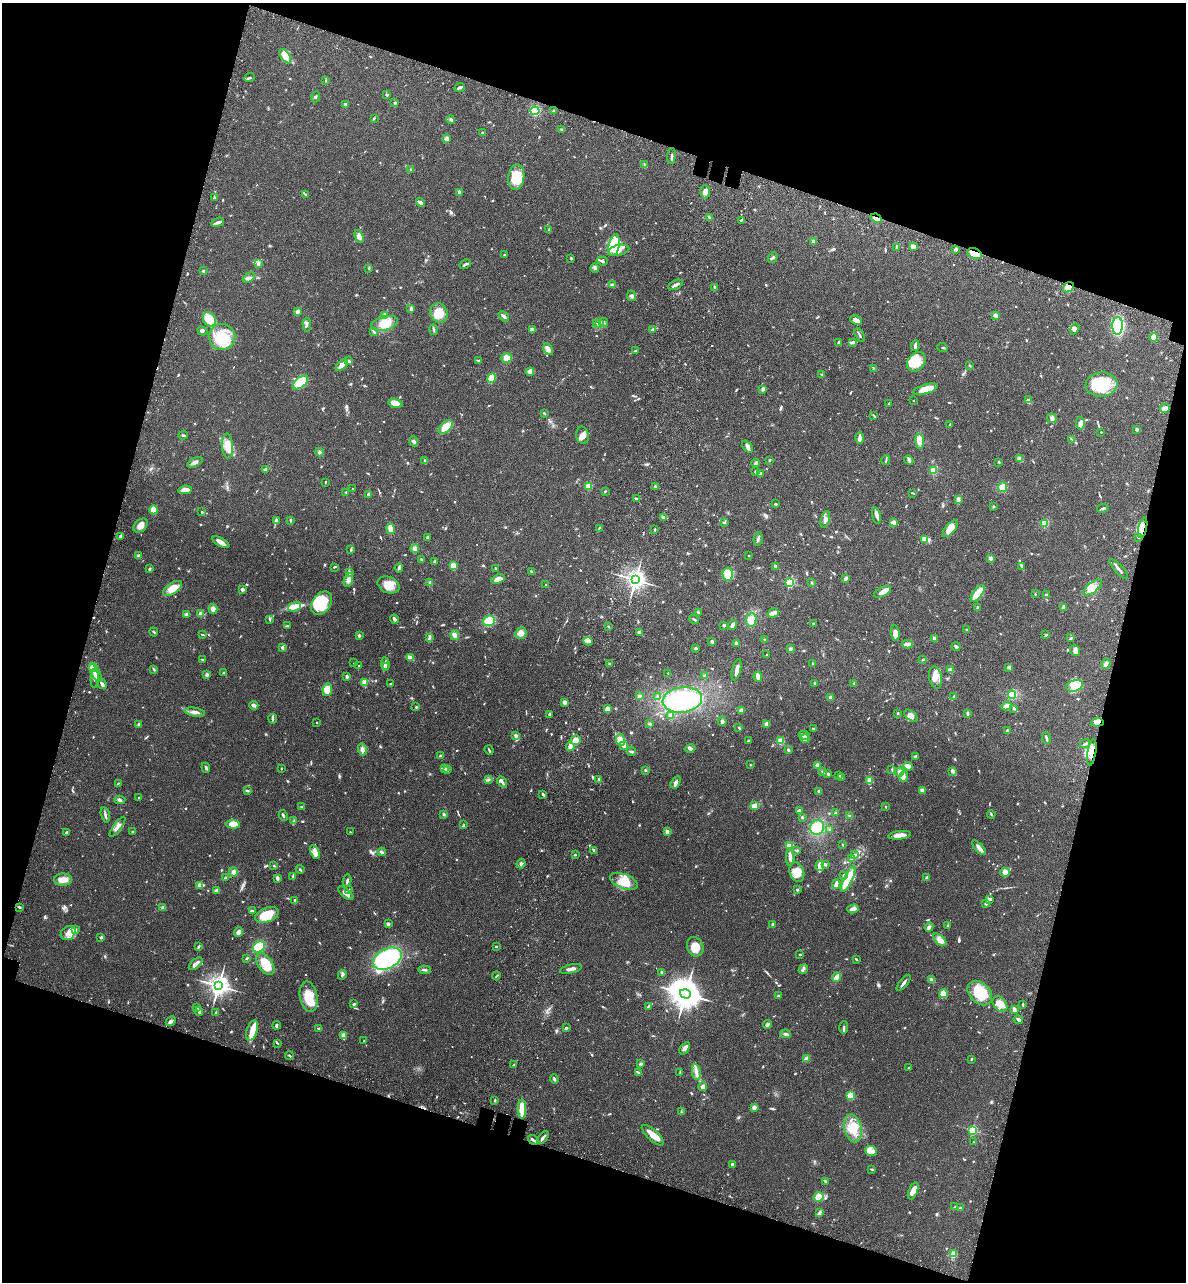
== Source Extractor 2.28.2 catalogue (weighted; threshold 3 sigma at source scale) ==
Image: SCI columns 322-5056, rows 190-5307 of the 5496 x 5492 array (HDU 1 of 3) = the unmasked area's bounding box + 8 px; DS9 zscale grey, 4 x 4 block average (1 PNG px = mean of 4 x 4 image px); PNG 1188 x 1284 px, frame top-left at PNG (2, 3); each listed source drawn as its Kron ellipse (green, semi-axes under 4 px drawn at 4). Shown black and unused: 35% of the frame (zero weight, under 3 of 4 exposures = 13% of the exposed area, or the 3 px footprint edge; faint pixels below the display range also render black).
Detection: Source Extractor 2.28.2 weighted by HDU 2 'WHT'. Background 0.0647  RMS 0.0058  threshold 0.0259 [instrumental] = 3 sigma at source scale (4.5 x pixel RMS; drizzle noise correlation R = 1.50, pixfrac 1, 0.05/0.05 arcsec/px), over >= 5 px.
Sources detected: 1016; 2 too faint to see at this stretch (4 x 4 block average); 7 inside a brighter object's white glare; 3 cosmic-ray / hot-pixel residue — neither listed nor drawn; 21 coinciding with a brighter row at this scale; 64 inside a brighter listed object's ellipse — not listed separately; of the other 919, all 500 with FLUX_AUTO >= 2.73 (the completeness limit of this list) listed and drawn (419 fainter detections not listed), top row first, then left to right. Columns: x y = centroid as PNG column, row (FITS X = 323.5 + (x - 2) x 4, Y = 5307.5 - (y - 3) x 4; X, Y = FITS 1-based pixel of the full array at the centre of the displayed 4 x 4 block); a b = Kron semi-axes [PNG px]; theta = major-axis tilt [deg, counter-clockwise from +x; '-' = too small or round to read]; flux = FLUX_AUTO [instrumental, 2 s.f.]
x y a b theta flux
285 56 8 4 -54 45
250 78 5 2 - 4.6
325 80 3 2 - 2.7
460 87 5 2 - 11
387 95 3 2 - 4.6
316 97 6 2 68 3.6
395 103 3 2 - 4.9
345 104 2 2 - 35
535 111 4 3 - 84
554 111 2 2 - 6.4
374 118 3 2 - 2.9
451 120 4 2 - 3.4
562 129 4 2 - 3.8
482 132 2 2 - 8
446 139 3 3 - 13
671 156 8 2 83 6.2
645 165 4 2 - 4.5
411 169 3 2 - 2.9
516 177 13 8 84 81
459 192 4 2 - 8.9
705 192 6 4 89 18
305 194 3 2 - 3.2
214 198 2 2 - 7.2
420 202 5 3 - 12
709 218 3 2 - 5.1
876 218 5 3 - 21
741 220 3 2 - 4.3
218 222 6 2 19 11
549 229 3 2 - 3.6
359 237 7 4 -69 16
813 241 2 2 - 8.2
614 245 11 5 79 45
913 246 4 3 - 20
897 248 4 2 - 6.1
956 249 4 3 - 4.5
619 250 11 5 12 19
504 254 2 2 - 2.9
975 254 8 5 -25 72
571 258 3 2 - 6.3
773 258 5 2 - 6.1
602 261 5 3 - 6.9
258 263 4 3 - 7.6
465 264 6 2 31 7.9
369 268 3 2 - 2.8
595 268 4 3 - 5.7
203 271 2 2 - 3.7
249 278 7 4 31 14
612 285 3 3 - 6.6
675 285 8 2 27 10
715 287 3 2 - 3.3
1069 287 6 4 40 40
631 296 5 3 - 7.9
411 309 3 2 - 10
297 311 3 2 - 16
439 313 10 8 -65 53
385 315 4 2 - 3.9
504 316 6 2 -41 14
996 316 3 2 - 20
209 319 7 6 - 55
856 320 6 3 -27 26
603 322 4 2 - 4.7
384 323 14 7 15 58
307 324 7 3 -88 6.9
597 324 3 2 - 2.7
600 324 3 2 - 3.5
1118 326 8 5 88 280
1075 329 5 4 - 9.2
433 330 5 2 - 5.4
532 330 3 3 - 22
652 330 2 2 - 8.7
202 331 5 3 - 6.5
374 332 3 2 - 3.6
860 335 7 2 -64 4.7
222 337 13 13 - 110
1154 337 4 3 - 43
853 342 4 3 - 6.6
839 343 4 2 - 7.7
915 346 5 2 - 9.9
943 348 5 2 - 3.2
548 349 6 4 -59 12
636 350 4 2 - 3.2
507 358 5 5 - 23
478 360 3 2 - 3.1
349 361 3 3 - 7.3
916 362 11 8 48 83
342 365 7 3 41 29
970 366 3 2 - 3.7
874 368 3 2 - 2.8
530 372 4 3 - 8
822 375 3 2 - 3.8
492 378 5 3 - 79
301 382 9 5 39 110
1101 384 16 12 6 150
763 389 4 3 - 7.9
925 389 13 4 16 56
913 400 2 2 - 2.9
1028 400 3 2 - 9.9
395 403 7 4 -13 42
889 404 3 2 - 5.8
1165 408 5 4 - 17
544 413 3 2 - 3.6
874 415 4 2 - 3.5
1052 418 5 4 - 8.6
1080 423 6 4 -88 14
950 425 4 2 - 3.1
446 427 8 5 42 55
1137 429 2 2 - 25
1101 432 2 2 - 5.1
183 435 4 2 - 4.4
582 435 9 6 -79 20
860 438 6 2 89 16
1072 439 4 2 - 2.9
414 441 5 3 - 6.6
920 441 7 4 -83 33
228 446 12 5 -87 34
747 446 7 3 -50 8.9
319 452 4 3 - 6.8
1020 459 4 3 - 15
425 460 2 2 - 3.6
769 460 3 2 - 3.2
886 460 5 2 - 4
909 460 5 2 - 6
195 462 8 3 27 15
999 462 2 2 - 3.8
756 463 4 2 - 11
265 469 3 2 - 8.9
933 470 4 3 - 24
755 472 3 2 - 3.3
761 473 3 2 - 11
325 482 3 2 - 2.8
588 486 2 2 - 150
655 486 3 2 - 3.2
1002 487 5 4 - 33
353 489 2 2 - 3.9
185 490 7 3 8 33
605 491 3 2 - 3.2
346 492 2 2 - 3
913 493 4 2 - 3
369 494 2 2 - 9.8
637 499 3 2 - 4.1
958 500 4 2 - 15
775 504 3 2 - 3.8
993 506 2 2 - 5
1103 508 6 2 12 5.7
153 510 4 3 - 38
202 512 2 2 - 3
876 516 8 3 -76 12
664 517 4 3 - 8.1
825 519 8 3 73 13
276 520 3 2 - 8.2
290 520 3 2 - 4.1
724 522 3 2 - 3.8
894 522 3 3 - 13
1045 523 4 4 - 19
141 525 8 5 42 26
599 528 3 2 - 3
1143 528 10 3 78 29
390 529 5 2 - 34
655 529 2 2 - 3.2
950 529 10 5 50 32
121 536 2 2 - 5.1
428 537 3 2 - 3.7
1138 537 3 2 - 4.5
758 539 7 2 77 7.6
924 539 4 3 - 31
221 542 9 3 -29 22
415 548 4 4 - 12
351 550 3 2 - 2.9
749 555 2 2 - 5
138 556 3 2 - 8.5
991 558 3 3 - 10
421 559 2 2 - 3.3
434 562 3 2 - 5.9
453 566 2 2 - 140
775 566 3 2 - 5.9
1021 566 3 2 - 4.2
334 567 3 2 - 3.1
399 568 4 3 - 5.4
149 569 4 2 - 4.2
496 569 3 2 - 2.8
1119 569 12 2 -47 11
531 571 2 2 - 3.4
349 572 3 2 - 3.7
728 574 6 5 - 48
498 579 7 4 19 30
845 579 3 2 - 14
348 580 7 4 71 15
635 580 3 3 - 2600
790 582 2 2 - 360
812 582 3 2 - 2.9
430 583 4 3 - 7.2
389 585 11 8 -22 42
546 585 2 2 - 5
1093 587 11 5 37 35
172 588 10 5 35 46
242 589 2 2 - 12
883 592 9 4 26 21
978 594 10 4 51 73
1035 594 3 2 - 3.1
1046 595 2 2 - 8.6
321 603 13 9 54 130
295 607 6 4 21 31
1064 607 4 3 - 13
977 608 4 2 - 5.9
213 609 5 4 - 15
698 612 2 2 - 3.5
773 613 6 3 18 29
187 614 3 2 - 12
201 614 3 3 - 11
270 619 3 2 - 3.6
394 619 4 2 - 11
694 619 5 2 - 4.6
751 620 7 5 82 35
489 621 6 5 - 61
814 623 3 2 - 3.1
724 625 2 2 - 6.8
732 625 5 3 - 9.9
287 626 3 2 - 4.6
608 626 2 2 - 2.9
966 630 2 2 - 3.3
154 632 4 2 - 3
639 632 3 3 - 8.2
521 633 6 5 - 20
895 633 7 4 -82 16
202 634 3 2 - 3.6
455 635 5 4 - 13
1046 635 3 2 - 3.5
359 636 3 3 - 6.3
429 638 4 3 - 5.1
1071 638 3 2 - 7
934 639 4 2 - 7.9
765 640 3 2 - 5.8
588 641 5 4 - 15
712 642 3 2 - 12
736 643 4 3 - 8.4
907 644 5 3 - 19
282 647 3 2 - 3.8
956 647 4 2 - 8
696 648 3 2 - 4.8
790 649 2 2 - 9.9
1075 650 6 5 - 14
767 654 2 2 - 3.1
410 658 3 2 - 33
202 659 4 2 - 3.1
923 660 3 2 - 3.3
354 663 2 2 - 3.4
385 664 7 3 -83 12
610 664 3 2 - 4.6
812 664 3 2 - 3.5
1106 664 5 3 - 10
359 666 2 2 - 3.9
93 667 5 4 - 33
386 667 2 2 - 31
1009 667 3 3 - 6.7
154 669 4 2 - 4.6
737 670 11 3 76 19
950 670 4 3 - 13
95 673 10 3 -57 18
224 673 3 2 - 3.2
668 673 2 2 - 3.4
207 675 4 3 - 5.9
347 676 2 2 - 17
705 676 3 2 - 9.9
758 677 5 2 - 23
935 678 11 6 -79 30
95 679 9 3 88 11
365 682 2 2 - 130
390 683 2 2 - 2.8
814 683 2 2 - 3.2
854 683 2 2 - 4.6
102 684 5 2 - 11
1075 686 8 5 17 30
327 690 6 5 - 41
1012 695 4 3 - 43
639 696 4 2 - 5.6
657 696 3 2 - 3.7
954 696 2 2 - 5.2
830 697 2 2 - 7.1
682 700 20 12 7 260
565 702 3 3 - 12
254 705 4 2 - 13
1006 706 5 3 - 17
416 707 2 2 - 4.2
1014 708 3 2 - 5.4
607 709 3 3 - 19
741 710 3 3 - 12
195 712 10 3 -11 15
898 713 2 2 - 3.7
967 713 3 2 - 5.8
549 714 3 2 - 5.6
671 716 3 3 - 14
911 716 8 4 -36 23
273 719 5 2 - 4.2
722 721 5 3 - 6
317 722 2 2 - 5.4
1097 722 6 4 7 26
139 724 3 3 - 5.1
650 724 3 3 - 3.9
767 724 3 3 - 14
739 728 3 2 - 2.9
814 729 3 2 - 5.7
1007 730 2 2 - 5.4
804 735 6 2 -27 21
516 736 3 2 - 8.6
1046 738 6 2 -68 8.1
805 739 4 3 - 19
576 740 5 4 - 23
620 740 6 3 -83 23
748 741 3 2 - 3.7
780 741 3 3 - 29
1085 744 5 2 - 5
570 746 4 4 - 12
624 746 3 3 - 13
690 749 5 4 - 7.3
362 750 6 4 -76 14
489 750 5 2 - 5.7
788 750 3 2 - 5.7
631 751 5 3 - 6.1
1092 752 13 4 81 30
440 756 2 2 - 5.3
915 756 3 2 - 4.9
750 765 2 2 - 3
817 765 3 3 - 10
908 766 4 3 - 21
206 768 5 2 - 5.9
281 768 2 2 - 2.9
444 768 3 2 - 3.9
447 769 4 3 - 7.5
892 769 3 2 - 4.3
645 770 2 2 - 4
952 771 3 2 - 15
823 772 4 3 - 6.6
899 772 4 3 - 15
828 774 3 2 - 5.2
839 775 3 2 - 4.7
842 777 2 2 - 3.3
904 777 5 3 - 9
599 779 3 2 - 3.7
488 780 3 2 - 3.8
869 780 4 3 - 23
502 782 6 2 -60 12
676 782 6 4 58 12
118 783 3 2 - 2.9
922 790 3 3 - 10
247 791 4 2 - 5.4
819 791 2 2 - 8.9
543 794 3 2 - 7.2
139 797 2 2 - 3
120 800 5 3 - 6.7
755 806 4 2 - 34
302 807 3 2 - 3.1
885 807 2 2 - 3.4
799 811 3 2 - 10
836 813 2 2 - 9.2
444 814 3 2 - 5.1
991 814 4 2 - 3.9
105 815 8 2 -76 8.2
283 815 5 2 - 5.8
850 816 3 2 - 3.9
802 817 3 2 - 4.8
294 821 3 2 - 4.8
233 824 7 4 -4 51
464 825 3 2 - 3
117 827 12 3 54 16
817 827 7 7 - 78
830 829 3 2 - 3.2
66 832 4 2 - 5.1
132 832 2 2 - 2.8
350 832 2 2 - 2.9
667 832 3 3 - 7.3
900 835 11 3 6 33
842 844 2 2 - 2.8
790 845 4 3 - 17
979 848 9 3 -47 16
594 850 2 2 - 8.1
797 851 3 2 - 3.2
315 852 7 4 -64 33
382 852 4 3 - 8.3
855 854 3 2 - 3.6
575 855 2 2 - 3.1
790 857 8 3 -89 16
851 858 4 2 - 4.4
521 864 5 3 - 5.9
825 864 3 2 - 6
274 866 3 2 - 2.8
820 866 5 2 - 38
300 869 4 2 - 3.2
234 872 4 4 - 11
797 872 10 7 -69 40
1005 872 5 4 - 18
844 875 3 2 - 3.4
293 877 4 2 - 4.1
225 878 3 3 - 3.8
277 878 3 2 - 12
927 878 3 2 - 7.6
848 879 14 3 64 140
63 880 9 6 0 30
347 881 6 3 79 6.1
624 881 14 7 -21 52
836 884 5 2 - 21
200 885 4 3 - 11
217 890 4 2 - 14
348 890 2 2 - 5.1
797 890 3 2 - 3.4
346 893 9 3 -40 21
989 899 3 2 - 13
295 901 3 2 - 12
986 904 4 2 - 4.4
19 907 3 2 - 4.4
162 908 3 3 - 5.1
853 909 6 3 15 19
252 911 3 2 - 3.8
267 915 12 7 21 77
388 924 3 2 - 8.4
773 924 3 2 - 9.5
947 925 2 2 - 9.8
929 927 4 3 - 12
76 929 2 2 - 3.4
238 932 4 4 - 16
68 933 8 6 39 27
101 937 3 2 - 4.3
940 940 8 4 -43 26
198 946 3 2 - 4.7
259 947 6 5 - 83
496 947 2 2 - 9.1
695 947 10 8 -70 41
800 955 3 2 - 3
247 958 3 2 - 4
387 959 15 10 27 400
856 959 3 2 - 3.2
196 964 8 3 41 22
265 964 12 7 -56 68
571 969 11 3 13 15
803 969 5 3 - 7.1
425 970 6 2 -3 3.9
662 972 2 2 - 11
342 975 5 2 - 6.6
496 976 4 2 - 3.1
836 977 5 3 - 21
931 980 4 3 - 13
904 983 9 2 52 10
218 986 3 3 - 2800
980 993 14 10 -45 100
685 994 5 4 - 8500
943 994 4 3 - 64
778 996 3 2 - 3.8
308 997 15 9 -81 81
354 1004 3 2 - 6.8
1000 1004 9 6 -50 30
1023 1005 3 2 - 3.1
648 1006 4 2 - 4
197 1007 2 2 - 3.4
1014 1010 3 2 - 15
199 1011 4 2 - 7.6
216 1012 3 2 - 3.3
1018 1020 5 2 - 9
171 1021 5 3 - 12
767 1024 4 3 - 7
277 1025 4 3 - 4.4
319 1028 3 2 - 5.2
566 1028 2 2 - 5.8
844 1028 6 3 88 6.6
252 1031 10 5 72 30
785 1034 5 2 - 5.8
343 1035 2 2 - 62
364 1041 2 2 - 2.9
277 1043 3 2 - 3.9
685 1048 7 3 54 14
289 1055 4 2 - 4.4
806 1058 4 2 - 13
971 1059 2 2 - 3.1
641 1064 3 2 - 5.9
514 1065 3 2 - 3.2
909 1068 2 2 - 4.1
696 1072 8 4 -82 16
639 1073 3 2 - 2.8
680 1073 3 2 - 3
554 1079 5 2 - 6.2
703 1087 4 4 - 13
850 1096 2 2 - 180
495 1100 3 2 - 3.8
754 1107 2 2 - 63
522 1109 9 4 -89 47
681 1112 4 2 - 3.9
853 1128 14 8 -78 58
973 1130 2 2 - 340
653 1135 14 5 -43 40
543 1137 7 2 53 9
533 1140 5 2 - 7.3
973 1142 2 2 - 3
871 1151 6 5 - 24
733 1165 4 3 - 12
872 1169 3 2 - 3.1
826 1181 3 2 - 4.2
913 1191 9 4 69 23
818 1197 5 4 - 21
955 1207 3 2 - 3.6
960 1208 2 2 - 6.7
819 1213 4 3 - 7.2
954 1254 3 2 - 39
Overlapping masked pixels (flux is a lower limit): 6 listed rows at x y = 876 218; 975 254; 1069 287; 1143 528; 1097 722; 1092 752
Diffuse or blended objects may show on this block-average render without a row.